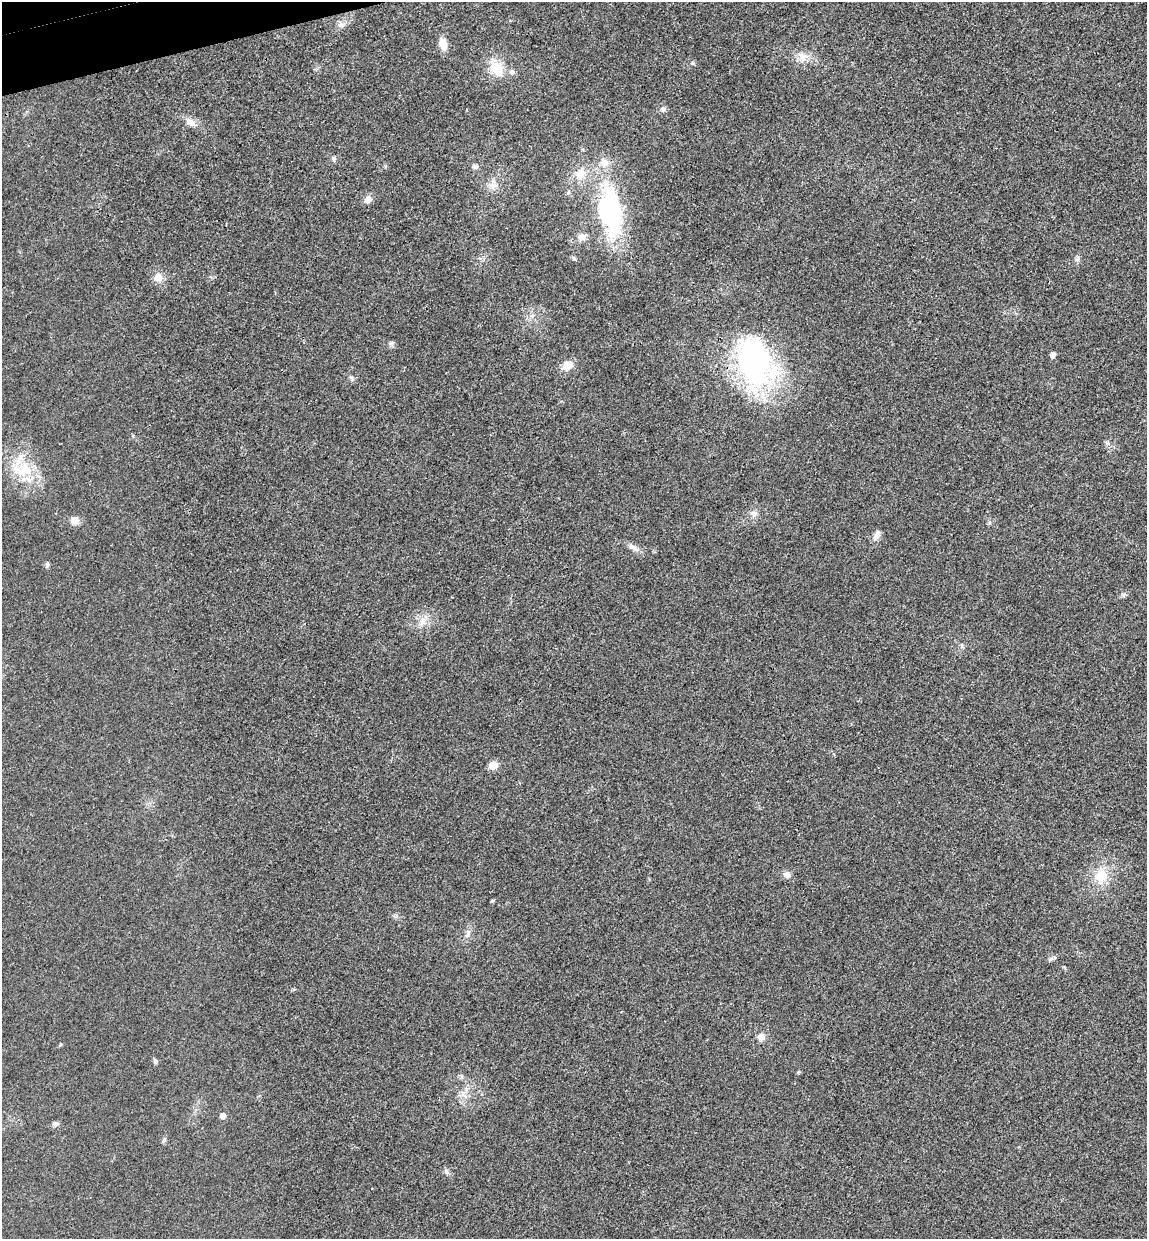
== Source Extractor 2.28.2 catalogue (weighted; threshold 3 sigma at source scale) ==
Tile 11 of 4 x 4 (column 3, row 3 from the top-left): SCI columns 2445-3589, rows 1295-2531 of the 5004 x 5061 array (HDU 1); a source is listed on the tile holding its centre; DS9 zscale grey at full resolution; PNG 1149 x 1241 px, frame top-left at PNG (2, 2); no overlay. Shown black and unused: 1% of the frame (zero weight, under 3 of 4 exposures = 6% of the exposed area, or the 3 px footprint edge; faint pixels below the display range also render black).
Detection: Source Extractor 2.28.2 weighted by HDU 2 'WHT'; one run over the whole footprint, this tile lists its part. Background 0.0185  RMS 0.0064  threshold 0.0287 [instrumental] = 3 sigma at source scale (4.5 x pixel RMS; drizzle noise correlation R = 1.50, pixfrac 1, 0.05/0.05 arcsec/px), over >= 5 px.
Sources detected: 48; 1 inside a brighter listed object's ellipse — not listed separately; the other 47 listed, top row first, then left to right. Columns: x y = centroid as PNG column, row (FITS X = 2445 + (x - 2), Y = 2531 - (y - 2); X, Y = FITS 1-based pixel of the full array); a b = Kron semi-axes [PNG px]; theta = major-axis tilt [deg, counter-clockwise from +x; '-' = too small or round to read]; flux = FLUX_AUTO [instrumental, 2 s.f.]
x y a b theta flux
341 24 8 6 -45 2.3
443 44 12 8 -75 7.8
803 57 15 12 76 6.6
692 63 5 5 - 0.85
496 68 21 13 -62 16
512 72 8 7 - 2.3
663 109 7 7 - 1.8
191 123 15 9 -29 5.3
333 158 6 6 - 1.5
475 167 7 6 - 1.7
580 174 19 15 53 11
493 186 13 9 15 4.8
368 199 10 8 67 3.6
609 211 57 26 -82 93
582 237 11 10 - 4.3
574 258 6 5 - 0.99
1077 259 8 5 31 1.5
158 278 12 10 51 5.8
532 316 6 6 - 1.8
391 343 7 5 30 1.4
1053 355 5 5 - 3.1
754 361 57 35 -77 150
567 365 14 11 26 6.5
351 377 7 4 -19 1.2
1107 443 7 6 - 1.5
25 470 25 22 21 23
754 514 11 7 -18 2.8
75 521 11 9 18 4.6
877 535 14 8 64 3.5
633 547 16 8 -31 3.8
47 564 7 5 88 1.3
1123 595 7 5 43 1.3
423 621 16 11 75 6.9
493 765 6 5 - 15
787 875 8 7 - 3.7
1101 876 21 18 62 16
493 900 6 4 19 0.72
468 934 14 7 74 3.4
1050 959 9 5 27 1.5
761 1037 8 8 - 4.3
155 1061 7 5 -76 1.3
462 1076 7 4 -89 1.1
463 1095 11 4 -26 2.4
223 1116 5 5 - 3.8
55 1124 8 6 24 1.8
165 1140 7 4 90 1.1
446 1171 9 4 -88 1.4
Unlisted compact peaks at least as high as the median listed source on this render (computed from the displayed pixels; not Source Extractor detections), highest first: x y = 133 436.